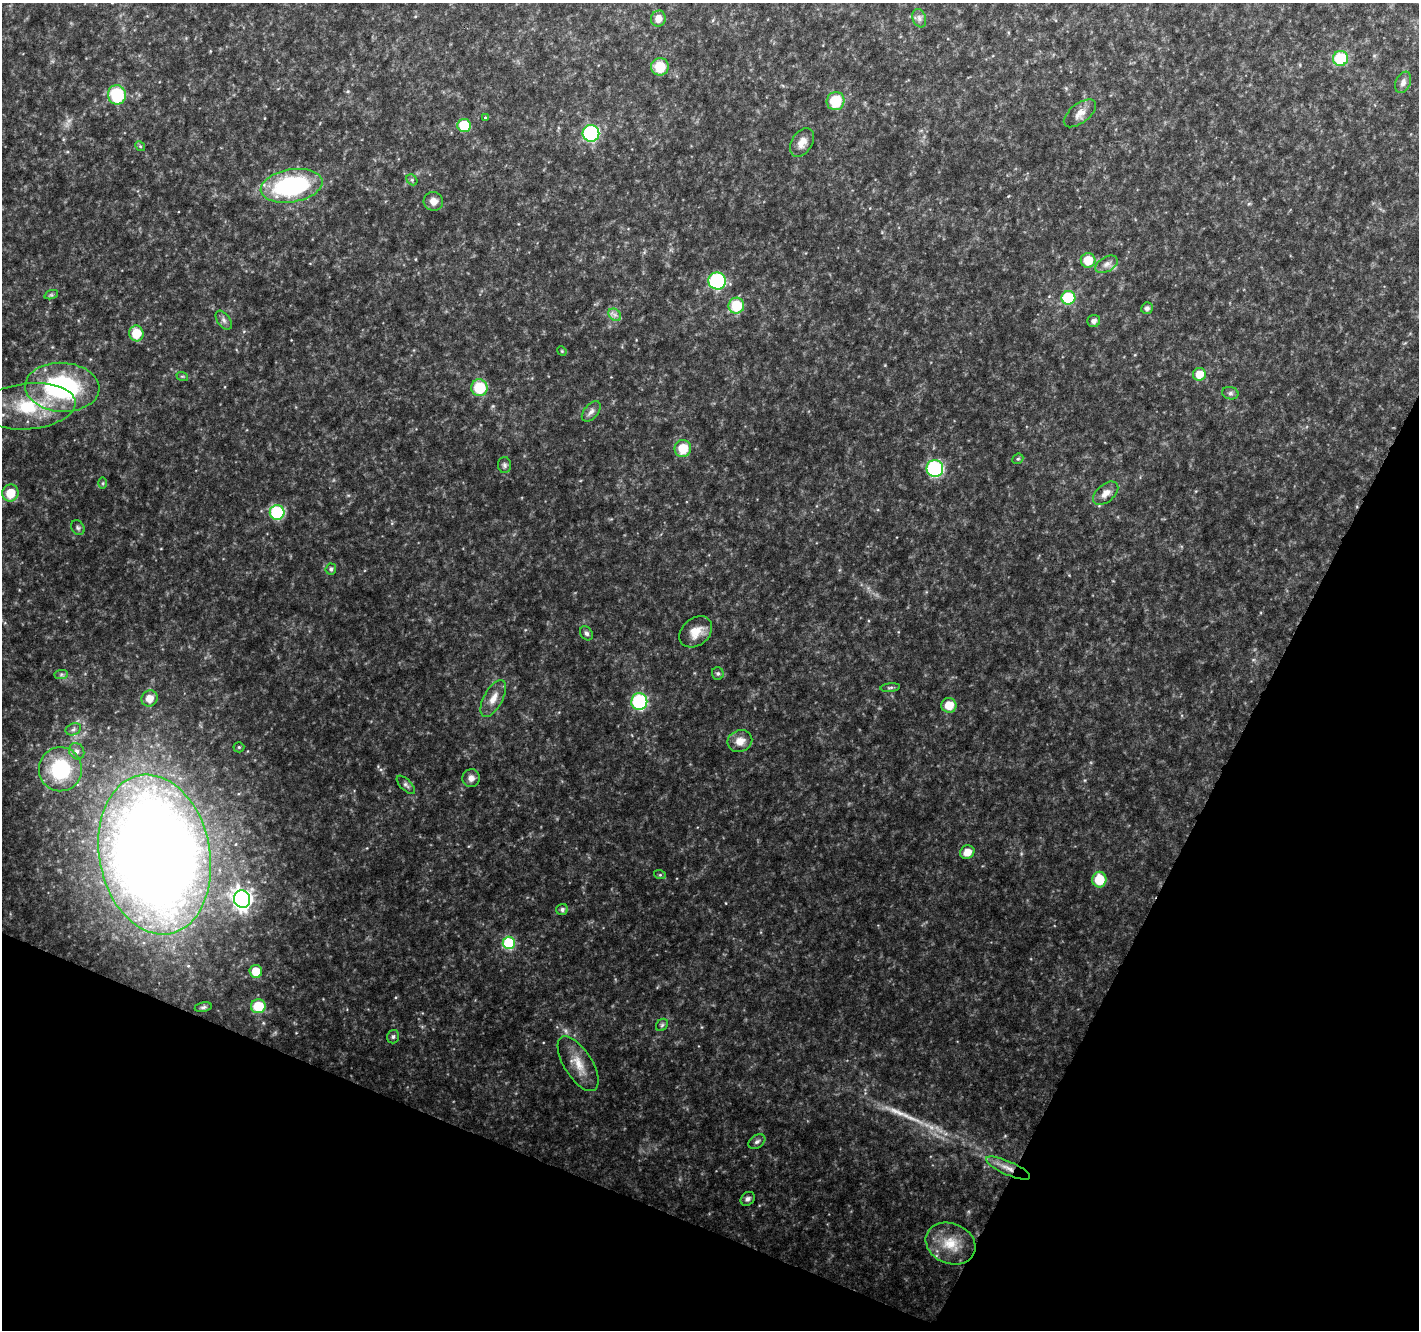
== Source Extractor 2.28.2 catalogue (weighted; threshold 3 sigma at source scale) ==
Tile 15 of 4 x 4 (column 3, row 4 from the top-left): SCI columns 2840-4256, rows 269-1596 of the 5673 x 5786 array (HDU 1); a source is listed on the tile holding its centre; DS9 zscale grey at full resolution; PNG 1421 x 1332 px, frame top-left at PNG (2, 3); each listed source drawn as its Kron ellipse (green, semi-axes under 4 px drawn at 4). Shown black and unused: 22% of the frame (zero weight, under 4 of 8 exposures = <1% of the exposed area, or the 3 px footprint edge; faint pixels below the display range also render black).
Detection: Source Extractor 2.28.2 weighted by HDU 2 'WHT'; one run over the whole footprint, this tile lists its part. Background 0.0369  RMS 0.0028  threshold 0.0116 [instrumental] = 3 sigma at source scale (4.09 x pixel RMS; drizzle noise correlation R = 1.36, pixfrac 0.8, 0.0396/0.0396 arcsec/px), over >= 5 px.
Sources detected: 80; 1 too faint to see at this stretch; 1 long thin detection or spike segment (spike, bleed or trail) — neither listed nor drawn; the other 78 listed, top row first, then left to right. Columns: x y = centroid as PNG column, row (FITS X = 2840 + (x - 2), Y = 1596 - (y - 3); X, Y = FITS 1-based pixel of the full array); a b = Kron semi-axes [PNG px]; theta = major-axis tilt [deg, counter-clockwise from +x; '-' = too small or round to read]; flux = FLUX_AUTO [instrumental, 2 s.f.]
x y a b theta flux
919 18 9 6 -70 0.9
658 19 8 7 - 2.3
1340 58 7 7 - 12
660 67 9 8 - 5.5
1403 82 11 7 66 1.3
117 95 10 9 - 13
835 101 9 9 - 8.2
1080 113 19 9 38 2.3
485 118 4 3 - 0.35
464 125 6 6 - 8.6
591 133 8 8 - 28
802 142 15 10 57 2.3
140 146 5 4 - 0.34
412 180 6 4 -47 0.44
292 186 31 16 10 34
433 201 9 9 - 1.8
1088 260 7 7 - 5.4
1107 264 12 7 30 1.4
717 281 8 8 - 23
51 295 7 4 18 0.48
1068 298 7 6 - 14
736 306 8 8 - 9.2
1147 308 6 5 - 0.71
615 315 7 5 -44 0.89
224 320 11 6 -54 0.91
1094 321 6 6 - 0.91
136 333 8 7 - 5.9
562 351 5 4 - 0.27
1199 374 6 6 - 3.9
182 376 6 3 -18 0.3
62 387 37 24 -3 38
479 388 8 8 - 9.5
1230 393 8 6 -13 0.73
28 406 47 23 5 16
591 411 12 7 49 1.1
683 448 8 8 - 5.8
1018 459 6 5 - 0.42
504 465 8 6 -87 0.72
935 469 8 8 - 25
103 483 6 4 89 0.33
10 493 8 8 - 4.9
1106 493 15 8 41 2.2
277 512 7 7 - 22
78 528 8 6 -57 0.62
331 569 5 5 - 0.78
696 632 18 13 40 3.8
586 633 8 5 -56 0.68
718 673 6 6 - 0.55
61 674 7 4 1 0.53
890 688 10 4 5 0.49
149 698 8 8 - 2.9
493 698 20 9 61 2.9
639 701 8 8 - 24
949 705 7 7 - 4
73 729 8 6 23 0.72
740 741 12 11 - 2.7
239 747 5 5 - 0.34
77 751 9 7 -60 1.1
60 769 22 21 - 19
471 778 9 8 - 1.5
406 785 12 5 -45 0.75
967 852 7 6 - 2.8
155 854 80 55 -79 480
660 875 6 4 -18 0.37
1099 880 8 7 - 6.6
242 899 9 8 - 110
562 909 6 5 - 0.85
509 943 6 6 - 20
256 971 6 6 - 4.6
258 1006 7 7 - 7.8
203 1007 9 5 12 0.54
662 1025 7 5 46 0.49
393 1037 7 6 - 0.65
578 1064 31 14 -58 5
757 1142 9 6 32 0.85
1008 1168 24 7 -24 2.9
748 1199 8 6 43 0.82
951 1244 26 20 -23 6.7
Overlapping masked pixels (flux is a lower limit): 1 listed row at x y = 1008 1168